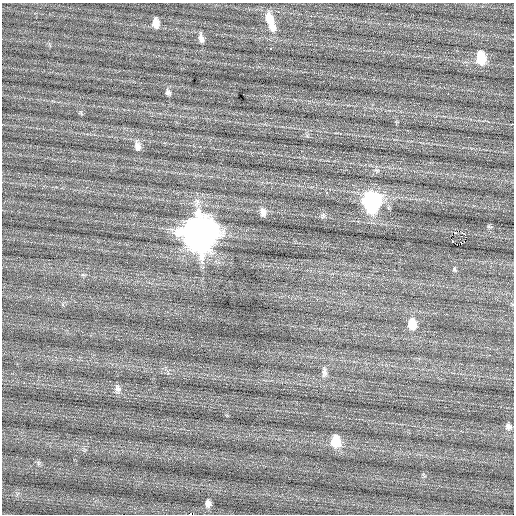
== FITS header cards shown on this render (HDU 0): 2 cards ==
NAXIS1  =                  512 / Axis length
NAXIS2  =                  512 / Axis length

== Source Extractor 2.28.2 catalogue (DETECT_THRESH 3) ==
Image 512 x 512 px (HDU 0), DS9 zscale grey, 1 PNG px = 1 image px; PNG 516 x 516 px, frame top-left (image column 1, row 512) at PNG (2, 3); no overlay
Background 0.158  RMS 0.76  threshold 2.28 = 3 sigma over >= 5 px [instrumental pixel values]
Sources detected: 30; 1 with non-positive FLUX_AUTO (blend fragments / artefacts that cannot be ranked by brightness) is not listed; the other 29 listed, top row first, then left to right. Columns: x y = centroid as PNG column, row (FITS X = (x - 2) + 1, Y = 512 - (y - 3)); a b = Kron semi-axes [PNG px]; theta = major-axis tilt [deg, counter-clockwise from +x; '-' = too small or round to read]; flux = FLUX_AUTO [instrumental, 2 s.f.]
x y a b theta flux
269 19 16 10 -75 820
156 23 11 7 -86 430
272 27 11 8 -69 470
201 38 11 6 -83 290
271 48 3 2 - 110
481 58 12 8 -81 1400
168 92 9 7 -59 150
448 94 3 2 - 35
137 146 13 8 -76 310
327 193 3 2 - 110
372 202 13 10 -89 9500
263 212 11 8 -74 290
323 216 8 6 70 120
489 227 8 3 -13 67
459 231 5 3 - 1700
199 233 15 14 - 85000
465 235 3 2 - 470
461 243 3 2 - 78
456 244 4 2 - 110
454 269 6 4 -88 75
412 324 11 8 -84 940
324 372 13 7 -87 260
118 389 11 9 -71 250
508 426 8 8 - 210
336 441 13 10 -85 1100
130 442 2 2 - 84
38 463 7 4 -72 89
208 504 9 7 -82 250
190 514 4 2 - 1500
At the frame edge (FLAGS 8, measured only in part): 1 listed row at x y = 190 514
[1 non-positive-flux detection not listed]